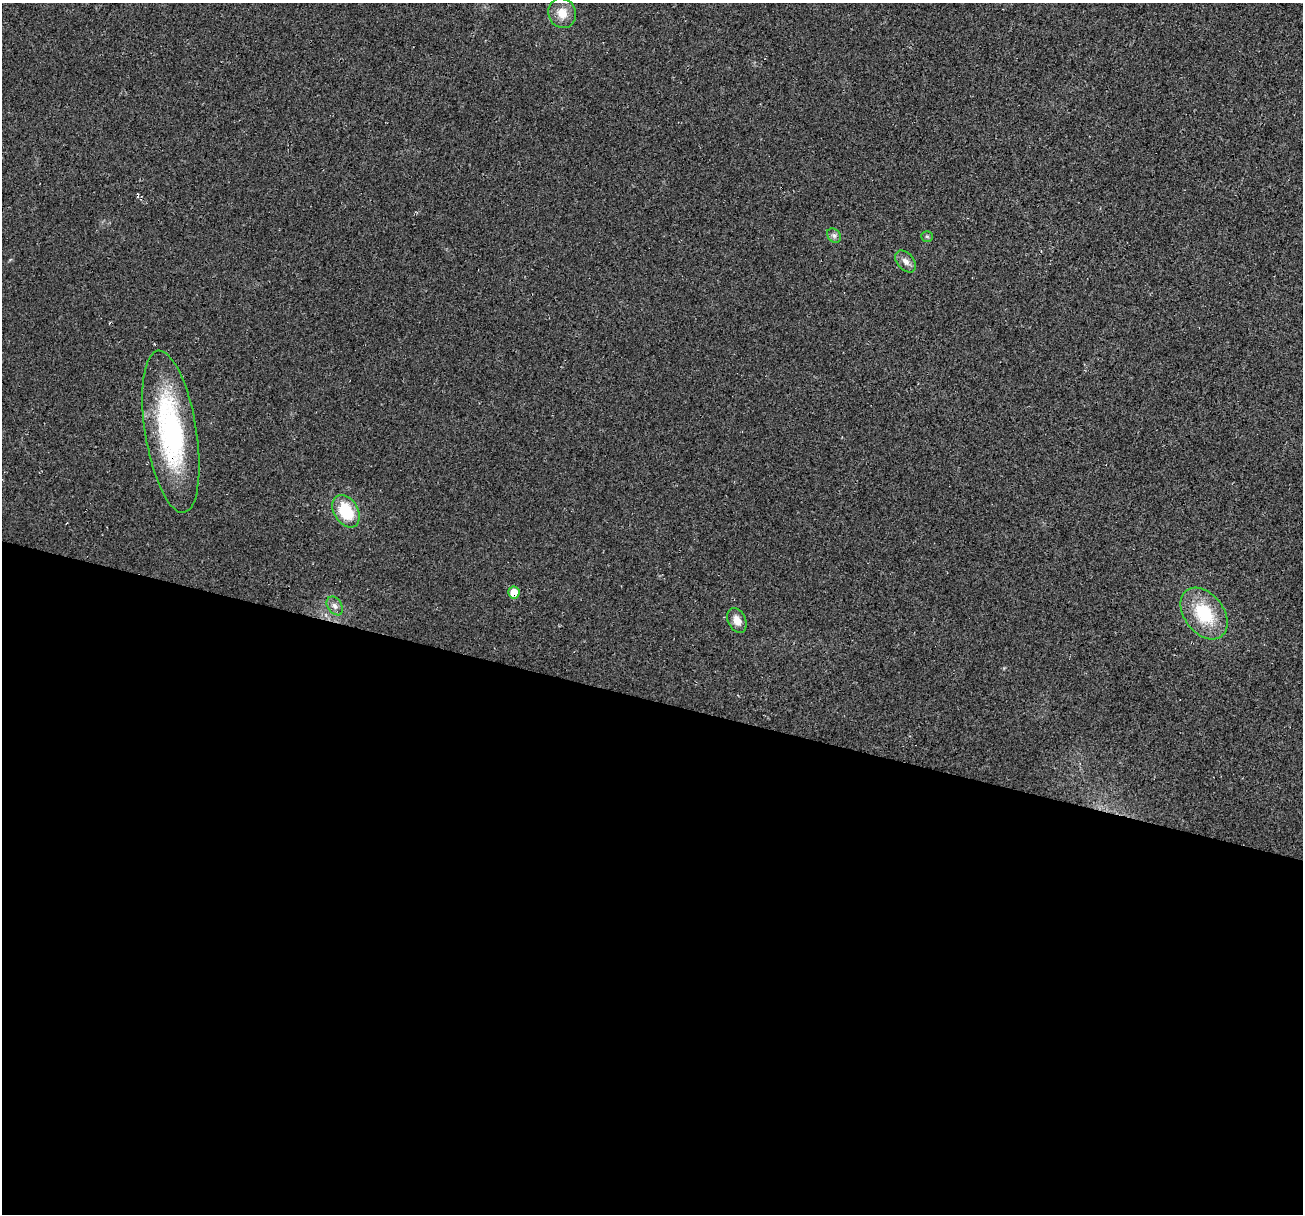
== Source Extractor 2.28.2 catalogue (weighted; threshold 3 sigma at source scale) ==
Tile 14 of 4 x 4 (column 2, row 4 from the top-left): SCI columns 1320-2620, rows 275-1486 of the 5250 x 5459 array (HDU 1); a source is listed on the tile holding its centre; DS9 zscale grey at full resolution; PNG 1305 x 1216 px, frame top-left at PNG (2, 3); each listed source drawn as its Kron ellipse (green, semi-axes under 4 px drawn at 4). Shown black and unused: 42% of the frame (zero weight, under 3 of 4 exposures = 5% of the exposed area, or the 3 px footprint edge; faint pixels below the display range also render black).
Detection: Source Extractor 2.28.2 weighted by HDU 2 'WHT'; one run over the whole footprint, this tile lists its part. Background 0.0167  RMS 0.0067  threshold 0.03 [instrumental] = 3 sigma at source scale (4.5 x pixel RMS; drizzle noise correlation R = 1.50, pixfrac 1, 0.0396/0.0396 arcsec/px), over >= 5 px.
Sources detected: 11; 1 cosmic-ray / hot-pixel residue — neither listed nor drawn; the other 10 listed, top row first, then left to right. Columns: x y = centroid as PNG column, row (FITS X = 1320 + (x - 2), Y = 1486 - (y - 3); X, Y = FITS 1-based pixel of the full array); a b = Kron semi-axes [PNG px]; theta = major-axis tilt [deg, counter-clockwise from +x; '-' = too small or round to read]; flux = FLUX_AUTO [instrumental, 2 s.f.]
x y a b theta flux
562 13 15 13 -62 9.1
834 235 8 6 -52 1.9
927 236 6 5 - 1.1
906 261 13 8 -49 4
171 432 82 25 -81 110
346 511 17 12 -58 26
514 593 6 5 - 9.3
335 606 10 7 -56 3.2
1204 613 29 19 -53 33
737 620 13 8 -64 6.3
Overlapping masked pixels (flux is a lower limit): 2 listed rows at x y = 171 432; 514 593